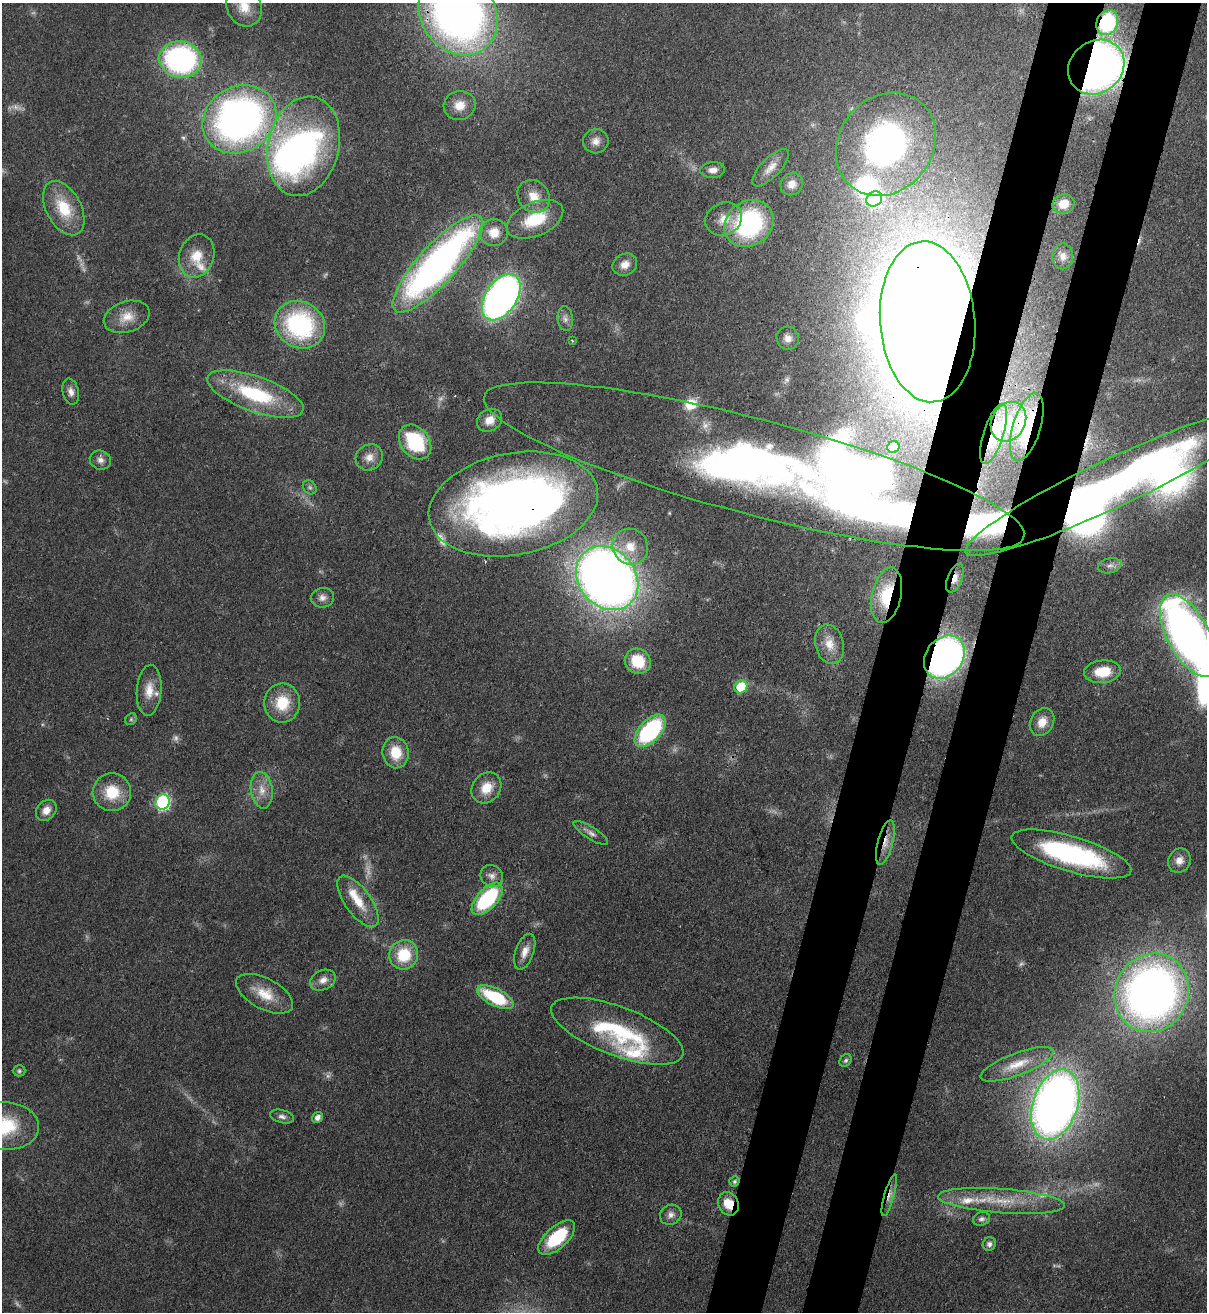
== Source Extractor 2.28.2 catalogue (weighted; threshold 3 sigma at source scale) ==
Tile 10 of 4 x 4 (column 2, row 3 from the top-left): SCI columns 1549-2753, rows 1346-2655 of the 5380 x 5306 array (HDU 1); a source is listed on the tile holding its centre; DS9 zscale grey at full resolution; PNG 1209 x 1314 px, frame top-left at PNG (2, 3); each listed source drawn as its Kron ellipse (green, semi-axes under 4 px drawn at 4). Shown black and unused: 9% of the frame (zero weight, under 3 of 4 exposures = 7% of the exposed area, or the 3 px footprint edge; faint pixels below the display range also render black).
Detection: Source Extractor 2.28.2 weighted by HDU 2 'WHT'; one run over the whole footprint, this tile lists its part. Background 0.0854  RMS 0.004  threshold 0.0178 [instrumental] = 3 sigma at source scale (4.5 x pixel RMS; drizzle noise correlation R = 1.50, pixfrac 1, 0.05/0.05 arcsec/px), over >= 5 px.
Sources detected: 129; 11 too faint to see at this stretch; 9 inside a brighter object's white glare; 1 cosmic-ray / hot-pixel residue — neither listed nor drawn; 10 inside a brighter listed object's ellipse — not listed separately; the other 98 listed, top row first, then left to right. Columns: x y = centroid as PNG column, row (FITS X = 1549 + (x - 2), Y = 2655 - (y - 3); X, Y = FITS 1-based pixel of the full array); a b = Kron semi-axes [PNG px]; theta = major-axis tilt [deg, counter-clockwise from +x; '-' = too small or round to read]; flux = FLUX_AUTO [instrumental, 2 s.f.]
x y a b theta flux
244 7 20 17 -64 8.2
458 13 44 37 -55 270
1107 22 13 10 65 37
180 59 21 18 -8 93
1096 67 30 26 39 280
460 105 16 14 12 6.4
239 119 38 32 30 190
596 141 13 12 - 3.4
886 144 55 47 50 120
303 146 50 35 77 120
771 168 24 9 46 4.3
713 170 12 7 6 3
792 184 11 11 - 3.4
534 196 17 15 -46 6.9
874 199 8 7 - 77
1064 204 11 9 15 5.6
64 208 29 17 -62 16
535 219 30 17 24 18
724 219 19 16 28 6.6
749 223 26 22 37 61
494 233 14 13 - 7.1
197 256 22 17 70 9.5
1063 256 13 10 88 2.8
438 264 63 19 48 220
625 265 13 10 28 3.8
501 297 26 15 57 220
127 317 23 15 18 7.2
565 319 12 7 -84 2.1
928 322 80 47 -85 1100
300 325 26 23 -30 58
788 338 12 11 - 3.3
572 341 3 2 - 0.38
71 392 13 8 -77 2.5
255 394 51 17 -20 35
489 420 13 11 32 4.7
1008 422 21 16 61 9.4
1027 427 35 14 73 17
994 434 31 10 72 11
415 442 19 14 -53 27
893 447 6 5 - 2.2
369 457 14 12 34 3.9
100 460 11 9 -22 2.3
754 467 279 48 -15 430
1115 482 165 24 25 230
310 487 8 6 -45 0.93
513 504 85 51 11 330
630 547 18 17 - 9.7
1110 566 12 7 13 2.1
607 578 34 28 -49 440
955 578 15 7 68 3.8
887 595 28 14 77 22
322 598 12 10 9 2.6
1188 635 45 21 -62 280
829 644 20 14 -75 6.4
944 657 23 18 52 200
638 661 13 12 - 14
1102 672 18 11 6 9.9
741 687 7 6 - 15
149 690 25 12 86 6.8
282 703 19 18 - 13
131 719 6 5 - 0.63
1042 722 15 11 61 5.4
650 731 20 10 47 55
396 753 16 13 -83 10
486 788 16 14 52 7.5
262 790 18 11 -82 5.3
112 792 19 19 - 14
163 802 8 7 - 80
46 810 12 9 47 3.8
591 833 20 6 -32 2.3
885 843 23 7 75 5
1071 854 62 17 -17 70
1179 861 12 11 - 3.5
492 876 11 10 - 2.6
487 899 20 10 47 38
358 901 30 13 -54 9.8
525 952 19 9 70 4.1
404 955 15 14 - 16
323 980 13 9 26 3.5
1152 993 40 36 62 290
265 994 31 15 -28 10
495 997 20 8 -27 28
617 1031 70 24 -20 45
846 1060 7 5 45 0.83
1017 1064 39 11 21 9.2
19 1071 6 5 - 0.77
1055 1105 36 22 71 350
282 1116 12 6 -14 1.7
317 1117 6 5 - 2
5 1126 34 24 -3 24
734 1181 5 5 - 0.89
889 1195 21 5 74 2.8
1002 1201 63 12 -4 18
728 1204 12 10 -66 7.4
671 1215 11 10 - 2.3
981 1219 8 6 16 1.3
557 1238 22 11 42 23
989 1244 7 6 - 1.2
Overlapping masked pixels (flux is a lower limit): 16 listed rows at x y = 1107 22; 1096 67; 239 119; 928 322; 1027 427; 994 434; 754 467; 1115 482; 513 504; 955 578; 887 595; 944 657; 885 843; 617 1031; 889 1195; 728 1204
Isophote crosses this tile's border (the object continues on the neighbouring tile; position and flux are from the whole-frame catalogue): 5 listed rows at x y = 244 7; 458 13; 754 467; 1188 635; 5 1126